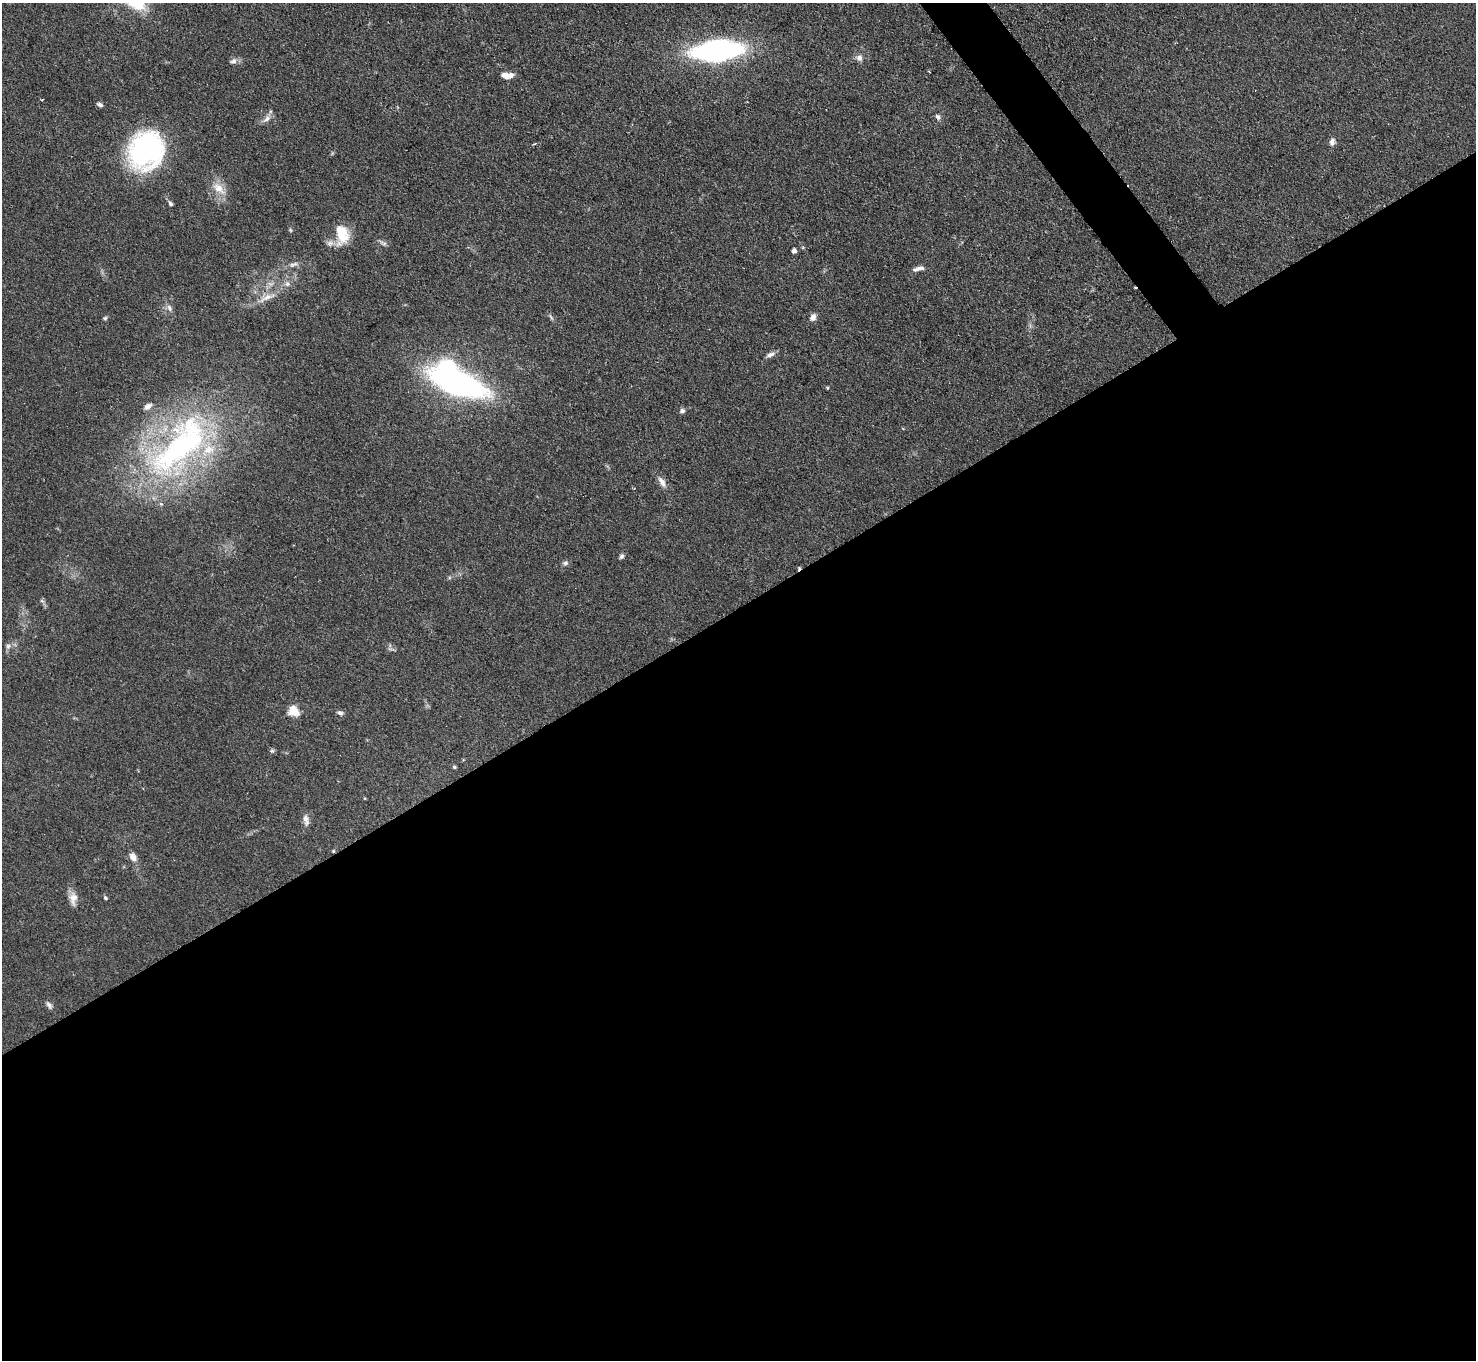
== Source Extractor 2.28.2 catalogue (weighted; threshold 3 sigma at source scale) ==
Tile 15 of 4 x 4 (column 3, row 4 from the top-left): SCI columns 2948-4421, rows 300-1657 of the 5895 x 5888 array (HDU 1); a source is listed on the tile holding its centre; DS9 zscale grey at full resolution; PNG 1478 x 1362 px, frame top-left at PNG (2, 3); no overlay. Shown black and unused: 57% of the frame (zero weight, under 2 of 3 exposures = <1% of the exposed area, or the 3 px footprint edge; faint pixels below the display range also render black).
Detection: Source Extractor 2.28.2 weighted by HDU 2 'WHT'; one run over the whole footprint, this tile lists its part. Background 0.0825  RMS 0.0059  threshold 0.0266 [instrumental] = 3 sigma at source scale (4.5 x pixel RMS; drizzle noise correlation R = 1.50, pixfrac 1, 0.05/0.05 arcsec/px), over >= 5 px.
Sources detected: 53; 1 inside a brighter object's white glare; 2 cosmic-ray / hot-pixel residue — not listed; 5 inside a brighter listed object's ellipse — not listed separately; the other 45 listed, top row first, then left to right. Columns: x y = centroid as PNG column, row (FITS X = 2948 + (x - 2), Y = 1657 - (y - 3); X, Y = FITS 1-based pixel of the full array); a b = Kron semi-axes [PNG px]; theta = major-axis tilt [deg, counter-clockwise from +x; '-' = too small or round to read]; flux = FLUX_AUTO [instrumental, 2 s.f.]
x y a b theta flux
717 51 40 17 6 150
859 58 9 8 - 2.7
233 61 9 7 17 2.2
507 76 12 7 -24 5
100 105 7 5 -26 1.6
938 117 8 6 -58 1.7
267 119 14 6 43 3
1332 142 10 7 83 2.6
535 144 5 3 - 0.62
146 150 41 36 61 89
219 188 23 11 -41 8.4
170 204 6 5 - 1.3
290 230 5 5 - 0.75
342 234 23 15 -87 16
383 243 13 4 -34 1.7
794 251 5 4 - 2.3
293 264 14 5 22 2.6
915 270 10 6 7 1.9
271 284 9 6 -6 2.4
266 298 31 8 22 8.3
169 308 10 6 -61 2.2
551 317 11 3 -60 1.2
813 317 8 6 63 3.3
105 318 5 5 - 1
770 355 12 6 27 2.6
458 384 52 19 -19 180
827 388 4 4 - 0.61
148 406 9 6 33 3.3
682 411 6 6 - 1.7
180 446 117 49 49 190
662 482 17 7 -58 3.9
621 556 6 5 - 1.3
565 563 8 6 18 1.5
42 601 7 4 -44 1.3
8 646 9 7 58 2
293 711 13 12 - 7.8
340 713 9 6 -22 1.6
272 751 7 6 - 1.1
454 767 4 4 - 0.9
306 820 16 7 -79 3.6
333 851 5 4 - 0.61
133 857 11 8 -58 4
73 898 18 10 -88 5.3
106 898 5 4 - 1.1
49 1005 12 6 -58 1.8
Overlapping masked pixels (flux is a lower limit): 1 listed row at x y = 333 851